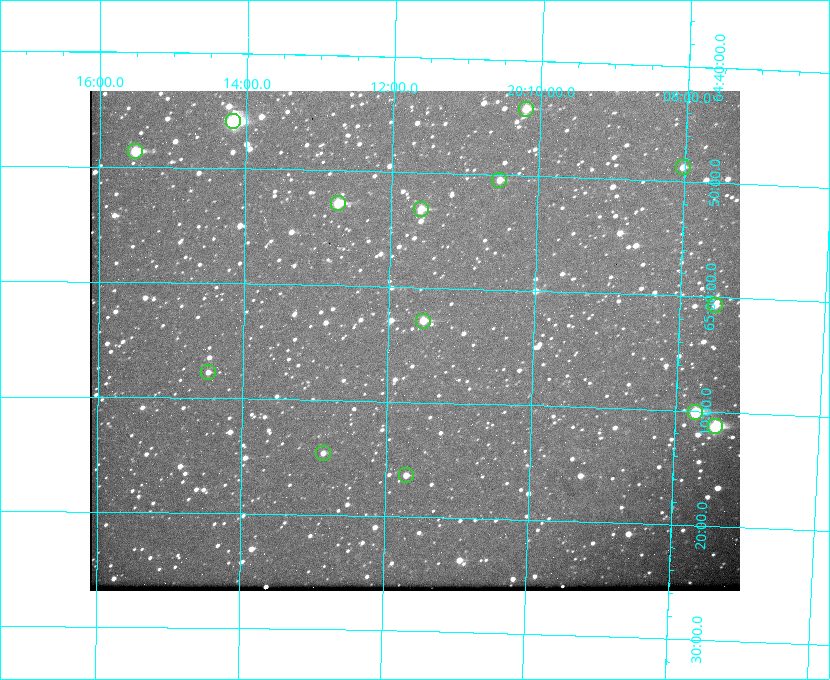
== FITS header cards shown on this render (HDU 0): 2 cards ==
NAXIS1  =                  650
NAXIS2  =                  500

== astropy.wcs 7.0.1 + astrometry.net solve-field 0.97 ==
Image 650 x 500 px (HDU 0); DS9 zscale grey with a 90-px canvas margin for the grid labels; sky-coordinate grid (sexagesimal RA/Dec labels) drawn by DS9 from the SOLVED WCS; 14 Tycho-2 reference stars matched to detected sources circled (green)
Header WCS: none
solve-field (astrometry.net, Tycho-2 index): SOLVED blind (the file carries no WCS)
Solved WCS: RA---TAN-SIP/DEC--TAN-SIP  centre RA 20:11:38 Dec +65:05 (302.91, +65.08 deg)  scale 5.23 arcsec/px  FOV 56.7' x 43.6'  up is +179 deg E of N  parity flipped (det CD > 0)
(file carries no celestial WCS; the grid is the blind solution)
Tycho-2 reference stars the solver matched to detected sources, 14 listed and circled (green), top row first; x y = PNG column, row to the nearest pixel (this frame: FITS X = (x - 90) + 1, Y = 500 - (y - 91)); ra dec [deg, ICRS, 3 dp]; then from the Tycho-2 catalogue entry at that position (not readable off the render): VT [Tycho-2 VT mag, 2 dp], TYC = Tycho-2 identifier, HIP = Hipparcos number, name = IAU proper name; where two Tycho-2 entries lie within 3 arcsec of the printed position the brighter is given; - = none
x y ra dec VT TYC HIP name
526 109 302.549 +64.736 9.65 4240-950-1 - -
233 121 303.544 +64.765 7.36 4240-620-1 99731 -
135 151 303.878 +64.810 8.93 4240-794-1 - -
683 167 302.008 +64.813 10.38 4240-809-1 - -
499 180 302.633 +64.841 10.69 4240-985-1 - -
338 203 303.184 +64.880 9.02 4240-488-1 - -
421 209 302.897 +64.886 9.40 4240-717-1 - -
715 305 301.878 +65.011 10.80 4240-59-1 - -
423 321 302.882 +65.048 10.25 4240-98-1 - -
208 372 303.620 +65.129 11.18 4240-34-1 - -
695 412 301.932 +65.168 8.01 4240-866-1 99147 -
715 426 301.862 +65.188 7.70 4240-604-1 99125 -
323 453 303.217 +65.244 11.17 4240-236-1 - -
406 475 302.928 +65.273 10.74 4240-760-1 - -